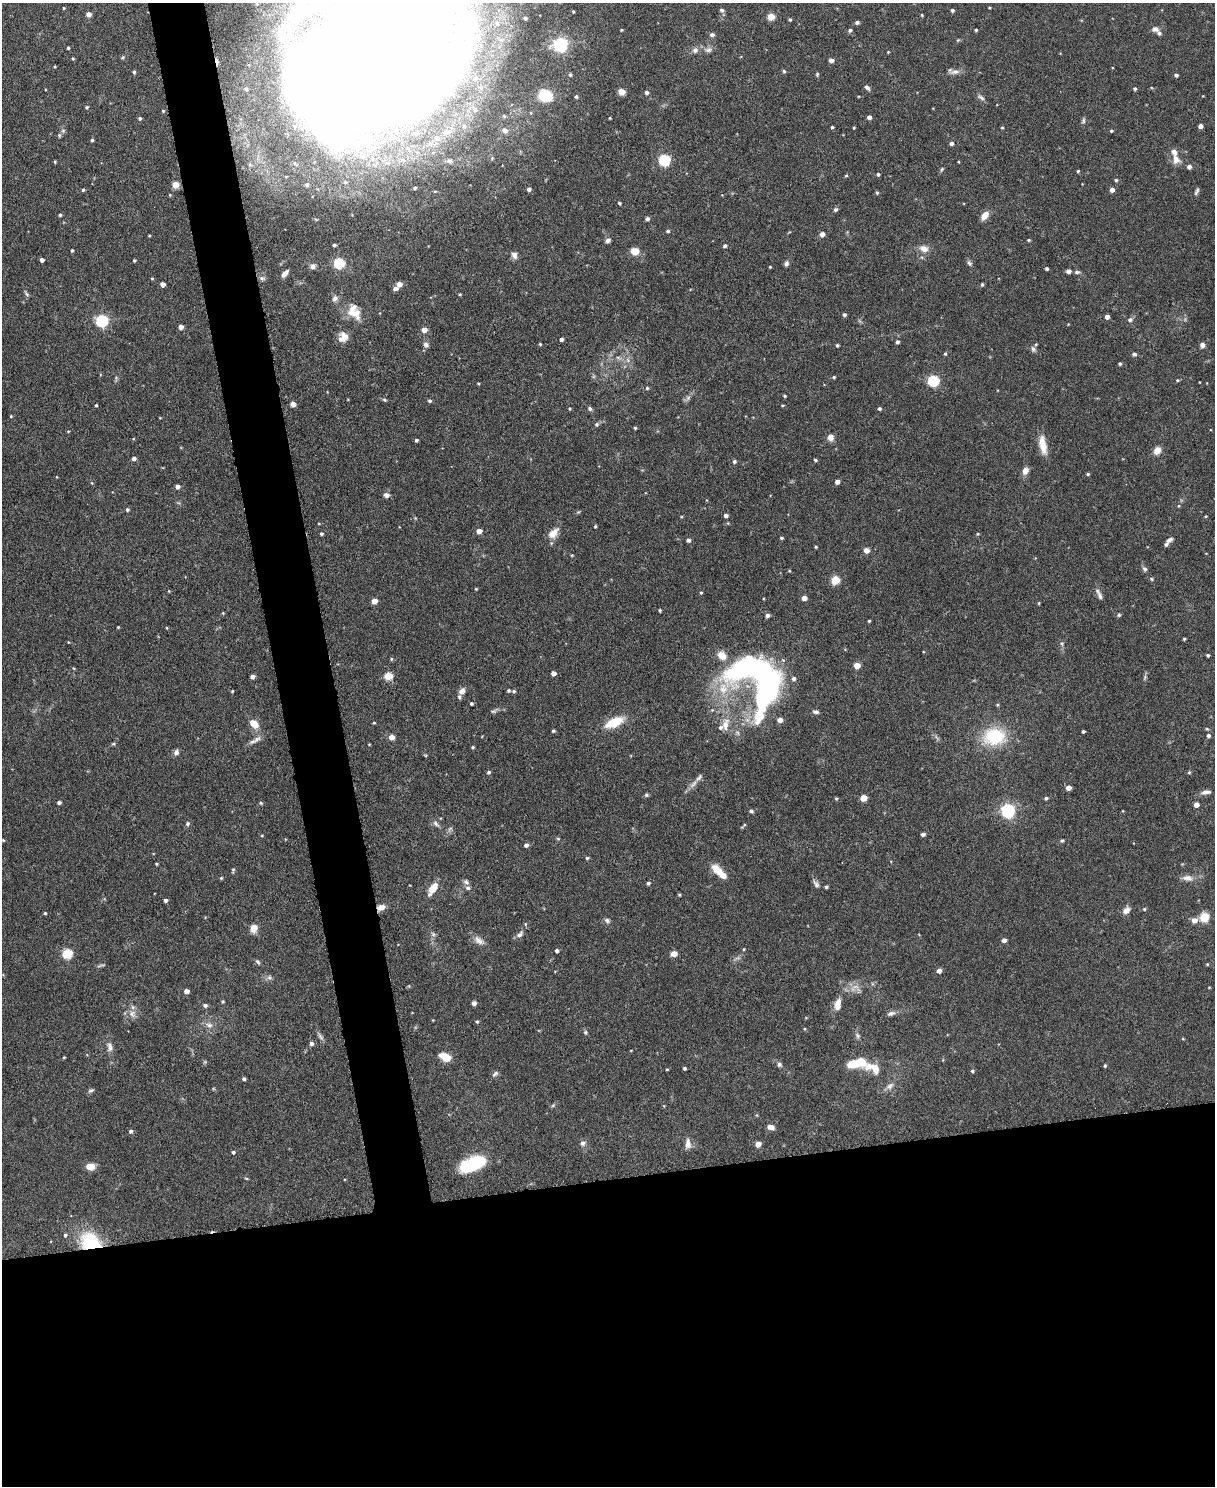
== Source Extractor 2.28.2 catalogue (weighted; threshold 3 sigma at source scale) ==
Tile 11 of 4 x 3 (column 3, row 3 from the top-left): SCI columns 2431-3643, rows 135-1618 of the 4863 x 4841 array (HDU 1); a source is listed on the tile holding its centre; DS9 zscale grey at full resolution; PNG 1217 x 1488 px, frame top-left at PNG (2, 3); no overlay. Shown black and unused: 24% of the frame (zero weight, under 3 of 6 exposures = <1% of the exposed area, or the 3 px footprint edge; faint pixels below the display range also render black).
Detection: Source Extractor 2.28.2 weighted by HDU 2 'WHT'; one run over the whole footprint, this tile lists its part. Background 0.12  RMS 0.0041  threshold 0.0169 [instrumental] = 3 sigma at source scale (4.09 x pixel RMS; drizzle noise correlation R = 1.36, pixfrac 0.8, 0.05/0.05 arcsec/px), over >= 5 px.
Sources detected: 357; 4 too faint to see at this stretch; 3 inside a brighter object's white glare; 2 cosmic-ray / hot-pixel residue — not listed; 22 inside a brighter listed object's ellipse — not listed separately; the other 326 listed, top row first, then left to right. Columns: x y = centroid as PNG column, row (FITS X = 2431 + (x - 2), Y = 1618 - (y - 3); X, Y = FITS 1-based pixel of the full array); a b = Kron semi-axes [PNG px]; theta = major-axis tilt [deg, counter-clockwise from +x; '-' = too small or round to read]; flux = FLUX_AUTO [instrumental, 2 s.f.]
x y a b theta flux
989 7 4 3 - 0.35
64 8 3 3 - 0.35
722 10 5 4 - 1
952 10 4 3 - 0.79
573 11 3 3 - 0.41
88 14 4 4 - 2.7
922 15 4 3 - 0.42
771 17 5 4 - 10
525 18 4 4 - 0.87
790 19 4 3 - 0.56
857 22 4 4 - 1.1
497 23 7 7 - 1.8
1155 29 10 7 -1 1.6
621 30 3 3 - 0.41
850 30 5 4 - 0.8
976 30 4 3 - 0.52
712 35 5 5 - 1.3
561 44 6 6 - 99
68 48 3 3 - 0.57
695 50 7 7 - 1.6
709 50 11 7 7 1.7
888 52 5 3 - 0.32
375 53 128 99 50 2300
73 58 3 3 - 0.48
831 60 4 4 - 2.3
784 71 5 4 - 0.65
134 72 4 3 - 0.67
955 72 16 6 8 2
570 74 4 4 - 0.7
817 74 5 4 - 0.53
1176 75 4 4 - 0.97
867 88 8 5 -40 1
246 89 5 4 - 0.89
1135 89 4 4 - 0.68
621 92 5 4 - 8.9
647 92 5 4 - 1.1
545 95 14 10 -28 9.7
576 96 4 4 - 0.6
981 97 12 5 -37 1.2
87 107 4 4 - 0.53
475 109 9 7 -48 2.3
163 111 4 3 - 0.42
531 113 4 3 - 0.28
869 117 4 4 - 1.7
140 118 4 4 - 0.79
610 118 3 2 - 0.35
1083 120 8 5 75 0.81
464 126 9 7 89 2
1200 126 4 4 - 1.8
832 127 3 3 - 0.6
854 128 4 3 - 0.34
1002 128 4 3 - 0.43
505 130 9 7 -33 1.7
63 131 6 6 - 0.78
1111 131 4 4 - 0.56
447 132 17 10 15 5.7
92 140 4 4 - 0.57
951 143 4 4 - 1.1
1176 159 13 10 -65 3.1
664 160 5 5 - 46
449 161 9 6 -1 1.2
55 162 4 3 - 0.41
959 162 4 2 - 0.29
1189 167 4 4 - 1.7
942 169 7 4 60 0.54
1078 171 4 4 - 0.43
878 174 4 4 - 0.77
846 175 4 4 - 0.46
1116 180 4 4 - 0.61
345 182 5 5 - 0.77
175 185 5 4 - 8.4
307 185 4 4 - 0.88
415 188 3 3 - 0.58
529 189 4 4 - 1.2
83 190 4 3 - 0.58
1112 190 4 4 - 2
1197 191 10 4 67 0.84
877 193 5 4 - 0.61
170 195 4 3 - 0.35
619 203 4 3 - 0.57
835 209 6 5 - 0.81
60 215 4 3 - 0.59
984 216 9 6 50 4.1
647 219 5 4 - 1.1
668 231 5 4 - 0.67
822 234 4 4 - 2.7
149 236 3 2 - 0.34
608 240 6 5 - 1.5
1029 240 4 3 - 0.5
334 245 4 4 - 0.75
725 246 5 5 - 0.66
924 249 11 9 -21 3.1
72 250 4 3 - 0.53
635 251 7 6 - 5.9
514 255 8 7 - 2.1
42 260 4 4 - 1.5
134 260 4 3 - 0.49
339 263 5 5 - 29
969 263 7 6 - 0.95
786 264 6 5 - 1.2
313 266 9 7 22 1.6
770 267 3 3 - 0.36
1047 269 3 3 - 0.8
1069 271 5 5 - 1.2
1077 272 7 5 8 0.85
285 273 10 6 50 2
262 278 9 5 -13 1.1
162 284 4 4 - 2.8
399 284 4 4 - 4
982 284 4 3 - 0.61
395 288 6 5 - 1.6
27 294 7 5 -46 0.71
460 294 4 3 - 0.39
335 298 10 7 65 1.7
352 313 16 10 -12 4.6
844 315 4 4 - 0.97
1107 317 4 4 - 2.1
1130 320 6 5 - 1.1
102 321 6 5 - 61
181 327 4 4 - 2.3
424 330 5 4 - 3.7
344 337 12 8 -53 3.7
561 339 4 4 - 1
897 342 4 4 - 1.1
540 344 3 3 - 0.43
426 345 8 6 -43 1.2
837 345 4 3 - 0.5
1202 345 6 5 - 1.6
1033 349 8 6 -46 1
945 354 4 4 - 0.53
1134 354 5 4 - 0.99
618 357 7 4 -2 0.89
628 360 7 4 -71 0.93
1120 364 4 3 - 0.66
834 377 4 3 - 0.54
933 380 5 5 - 41
1177 380 5 4 - 0.44
647 388 5 5 - 0.58
784 396 4 3 - 0.49
688 398 7 6 - 1.1
385 400 6 4 -18 0.61
430 401 5 4 - 0.67
293 404 4 4 - 3.5
96 405 3 3 - 0.48
782 405 4 3 - 0.37
570 408 4 3 - 0.43
590 408 5 5 - 1
879 409 4 3 - 0.77
11 416 3 3 - 0.35
597 424 6 5 - 0.8
635 428 3 3 - 0.53
68 431 4 3 - 0.33
830 437 8 8 - 2.1
416 440 4 3 - 0.7
1043 445 24 8 -80 5.6
1157 450 9 7 59 2.9
134 459 4 4 - 1.4
815 460 4 3 - 0.57
734 461 5 4 - 0.77
1025 471 8 7 - 2.7
1088 474 4 4 - 0.57
837 482 4 4 - 2
92 483 5 3 - 0.38
177 487 4 4 - 2
386 495 6 5 - 1.9
127 510 5 4 - 0.8
726 516 4 4 - 1.4
1206 516 4 3 - 0.39
595 526 4 3 - 0.46
479 531 5 4 - 3.1
553 533 18 10 46 3.8
321 534 4 4 - 0.65
978 534 5 4 - 0.4
781 538 4 3 - 0.52
688 540 4 4 - 1.1
1169 540 9 5 32 1.1
816 547 4 3 - 0.42
866 550 5 5 - 2.6
572 555 4 3 - 0.37
1145 569 7 6 - 0.95
1151 579 6 4 -24 0.53
835 580 5 5 - 14
476 589 4 3 - 0.37
169 591 4 3 - 0.32
701 592 4 3 - 0.42
1100 596 11 6 -67 1.5
804 598 4 4 - 2.6
374 601 6 5 - 2.3
1039 603 4 3 - 0.38
660 610 3 3 - 0.5
223 613 4 3 - 0.35
767 615 5 4 - 1.2
1119 615 5 4 - 0.54
869 621 3 3 - 0.46
118 627 3 3 - 0.38
167 628 5 3 - 0.34
1184 639 3 3 - 0.47
68 642 4 3 - 0.28
1062 644 5 5 - 0.64
1208 655 4 3 - 0.59
391 659 5 4 - 0.49
857 665 5 4 - 5.5
73 668 5 3 - 0.35
554 673 4 4 - 2.3
762 674 46 35 -34 70
252 676 4 4 - 1.7
388 676 5 5 - 13
1145 677 8 4 60 0.73
508 690 4 4 - 0.61
232 691 3 3 - 0.35
462 691 8 6 50 2
514 691 5 4 - 0.59
471 703 4 3 - 0.61
816 712 7 5 -8 1.1
759 716 15 9 65 10
780 720 5 4 - 3.2
614 722 18 8 25 12
254 723 11 8 -44 4.6
374 723 4 3 - 0.38
725 725 19 8 81 4.2
553 731 3 3 - 0.7
1083 731 3 3 - 0.68
1208 735 5 5 - 0.92
994 736 24 18 4 22
391 737 4 4 - 4
257 739 11 7 39 1.7
113 744 6 3 18 0.5
369 744 4 3 - 0.28
473 747 4 3 - 0.49
176 752 8 6 66 1.3
426 755 5 3 - 0.41
489 772 4 4 - 0.75
1189 772 5 4 - 0.5
693 784 14 5 57 2
1068 788 4 4 - 2.7
1206 792 12 6 7 1.8
646 795 6 5 - 0.65
864 798 5 4 - 7.3
1046 798 5 4 - 0.7
836 799 4 4 - 0.47
59 802 4 3 - 1.1
261 803 6 4 -24 0.52
1196 805 4 4 - 2.7
751 811 5 4 - 0.91
1008 811 6 6 - 88
188 824 6 6 - 0.74
436 824 11 6 -42 1.3
744 825 10 2 40 0.48
923 834 4 3 - 1.3
262 835 4 3 - 0.36
558 839 5 4 - 0.47
3 840 4 3 - 0.38
1062 841 5 4 - 0.59
526 845 4 4 - 1.4
587 858 4 4 - 0.61
156 864 3 2 - 0.36
233 870 8 4 83 0.54
717 870 14 8 -42 6
221 878 4 4 - 0.44
1188 878 16 8 -8 2.7
466 882 8 6 -30 1.1
648 883 5 4 - 0.75
816 884 10 6 -57 1.3
826 887 4 3 - 0.71
433 889 17 7 55 4.9
679 894 3 3 - 0.48
165 900 4 3 - 1.1
381 907 9 6 23 2.7
1144 909 4 4 - 0.5
1126 910 9 7 43 2.4
45 913 3 3 - 0.44
1204 917 12 11 - 4.7
607 920 7 6 - 1
254 928 10 8 79 3
433 934 7 5 -45 0.91
519 934 11 6 43 1.6
479 940 17 8 -35 2.7
1004 940 4 4 - 2
744 949 4 3 - 0.36
557 951 4 4 - 0.94
67 953 5 5 - 25
674 954 5 4 - 4.6
258 962 7 5 -50 0.83
1207 964 4 4 - 0.36
939 971 4 4 - 2.2
269 977 7 6 - 1
855 987 12 4 26 1.9
1209 987 4 3 - 0.3
186 991 4 4 - 2.7
223 1001 4 4 - 0.49
474 1003 4 4 - 1.7
837 1004 14 8 78 3.6
205 1005 5 4 - 1.1
891 1013 11 6 19 1.6
132 1014 11 10 - 2.7
477 1022 4 4 - 0.6
209 1025 11 8 -21 2.2
585 1032 6 5 - 0.61
320 1036 11 4 -50 1.1
858 1036 9 6 -60 1.1
311 1043 5 5 - 1.2
110 1047 12 7 -84 2.2
64 1057 4 3 - 0.33
445 1057 11 6 -27 7.5
861 1062 17 10 -39 8.1
779 1064 7 6 - 1
1105 1066 4 3 - 0.49
684 1068 3 3 - 0.69
667 1069 4 3 - 0.35
972 1071 4 4 - 0.7
495 1074 10 6 39 1
244 1079 4 4 - 0.86
890 1086 12 7 37 2.1
91 1090 9 5 26 0.83
664 1106 4 3 - 0.33
770 1127 7 5 -7 2.6
131 1131 5 4 - 0.99
583 1143 8 7 - 1.4
688 1144 14 8 90 2.4
758 1144 5 4 - 3.9
233 1152 4 4 - 0.75
472 1164 25 11 21 31
90 1167 10 7 -4 4
246 1178 5 3 - 0.37
65 1235 5 4 - 0.71
90 1241 26 21 -26 20
Overlapping masked pixels (flux is a lower limit): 3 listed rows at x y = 375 53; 381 907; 90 1241
Isophote crosses this tile's border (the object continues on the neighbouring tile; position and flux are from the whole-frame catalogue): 1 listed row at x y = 375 53